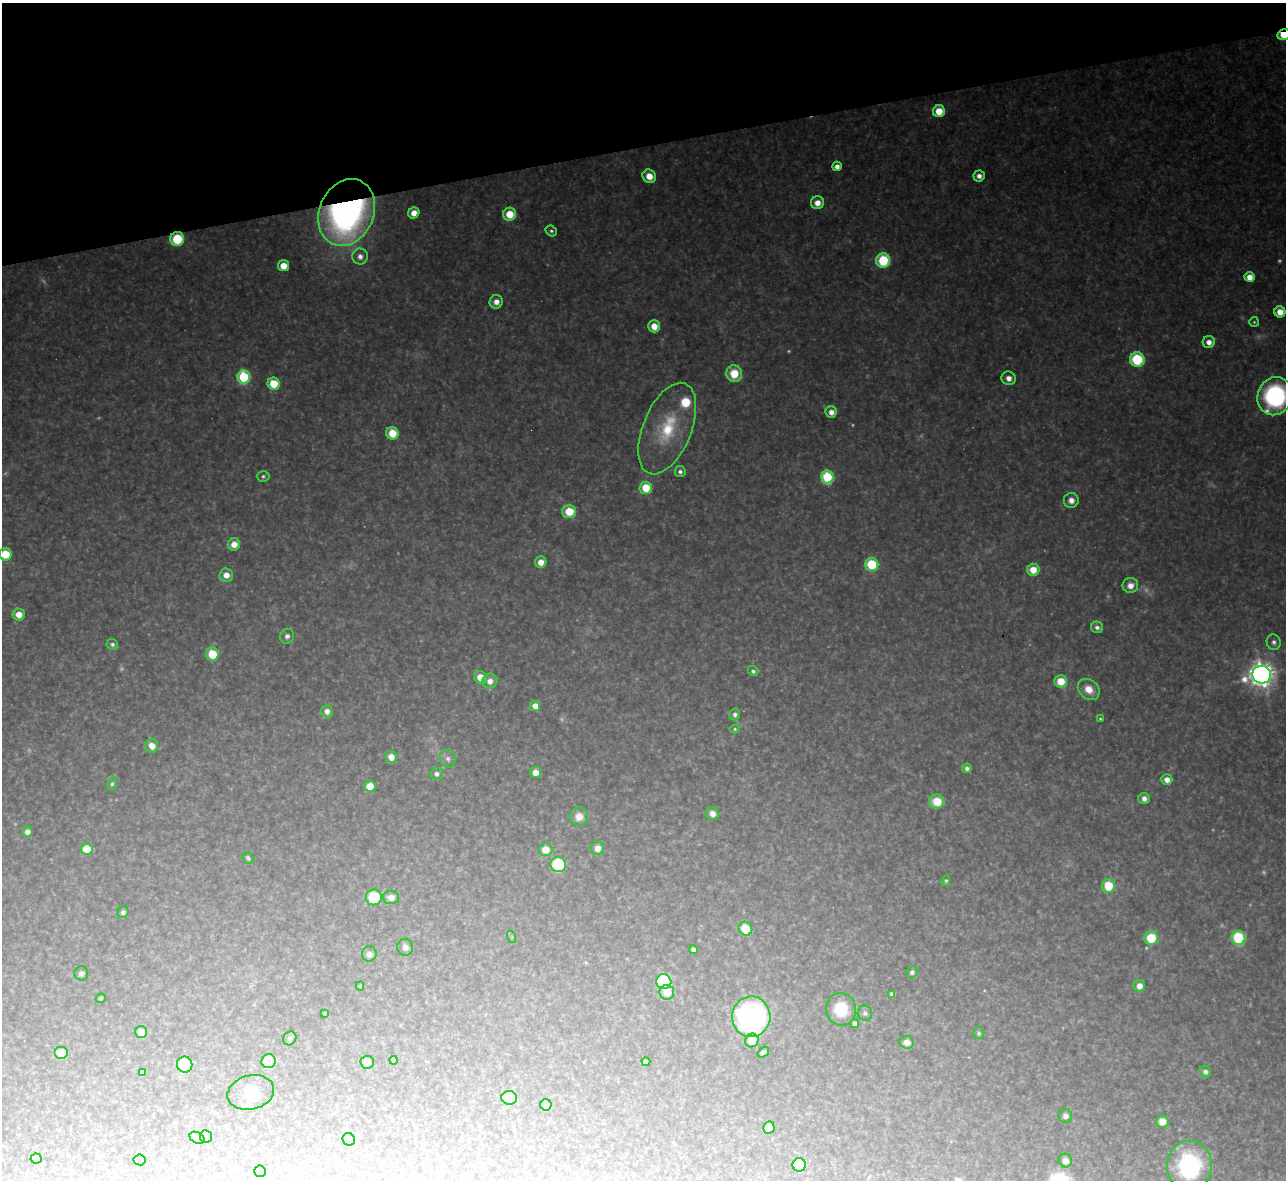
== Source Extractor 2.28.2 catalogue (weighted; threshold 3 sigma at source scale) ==
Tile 3 of 4 x 4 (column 3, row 1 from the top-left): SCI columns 2567-3850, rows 3678-4855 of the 5133 x 5115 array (HDU 1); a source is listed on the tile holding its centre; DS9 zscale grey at full resolution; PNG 1288 x 1182 px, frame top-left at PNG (2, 3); each listed source drawn as its Kron ellipse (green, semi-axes under 4 px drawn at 4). Shown black and unused: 12% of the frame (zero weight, under 3 of 4 exposures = <1% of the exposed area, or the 3 px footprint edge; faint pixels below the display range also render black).
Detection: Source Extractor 2.28.2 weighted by HDU 2 'WHT'; one run over the whole footprint, this tile lists its part. Background 0.325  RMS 0.02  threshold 0.0878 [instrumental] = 3 sigma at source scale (4.5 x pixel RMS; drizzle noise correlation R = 1.50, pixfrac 1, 0.05/0.05 arcsec/px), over >= 5 px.
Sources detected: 148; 15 too faint to see at this stretch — neither listed nor drawn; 1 inside a brighter listed object's ellipse — not listed separately; the other 132 listed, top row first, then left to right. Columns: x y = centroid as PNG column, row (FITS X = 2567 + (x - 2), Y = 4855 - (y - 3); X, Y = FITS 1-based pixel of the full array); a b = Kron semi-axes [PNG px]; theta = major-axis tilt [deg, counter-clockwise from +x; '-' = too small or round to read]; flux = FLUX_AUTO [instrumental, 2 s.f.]
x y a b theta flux
1284 34 7 5 12 67
939 111 6 6 - 43
837 166 5 4 - 16
649 176 7 6 - 30
979 176 6 5 - 13
817 203 6 6 - 22
347 212 34 27 66 1000
414 213 6 5 - 23
510 214 6 6 - 50
551 231 6 5 - 4.5
177 239 7 7 - 100
360 257 8 8 - 12
883 260 7 7 - 150
283 266 5 5 - 32
1249 277 5 5 - 27
496 302 7 6 - 18
1280 312 6 5 - 24
1254 322 5 5 - 3.2
654 326 6 6 - 30
1209 342 6 6 - 17
1137 359 7 7 - 150
734 374 8 8 - 59
244 377 6 6 - 220
1009 378 7 6 - 14
274 384 6 6 - 65
1275 396 19 17 67 360
831 412 5 5 - 15
667 428 48 24 68 150
392 433 6 6 - 53
680 472 5 5 - 7.1
263 476 6 5 - 4.5
827 477 6 6 - 220
646 488 6 6 - 60
1071 500 7 7 - 14
569 511 7 6 - 57
234 544 6 6 - 23
5 554 6 6 - 63
541 562 6 5 - 23
872 564 6 6 - 120
1033 570 6 6 - 34
226 575 7 6 - 19
1130 585 8 7 - 20
19 615 6 6 - 26
1097 627 6 5 - 8.3
287 636 7 7 - 8.8
1274 642 8 7 - 8.2
112 644 6 5 - 5.8
212 654 6 6 - 64
753 671 5 5 - 5.9
1261 675 9 9 - 2300
480 677 6 6 - 30
490 681 7 7 - 17
1061 681 6 6 - 45
1089 689 12 9 -42 30
535 706 5 5 - 24
327 711 6 6 - 15
735 714 6 5 - 6.7
1100 719 3 3 - 2.3
735 729 5 4 - 2.8
152 746 7 6 - 23
391 757 6 5 - 22
448 759 9 7 -60 9.3
967 768 5 4 - 7.2
535 772 5 5 - 18
437 774 6 6 - 8.8
1167 780 5 5 - 17
112 784 7 5 70 4.5
370 786 6 5 - 32
1144 798 6 5 - 12
937 802 7 7 - 53
712 814 7 6 - 16
579 817 9 9 - 23
27 832 5 5 - 12
597 848 6 6 - 19
87 849 6 5 - 54
545 850 7 6 - 27
248 858 6 5 - 4.5
558 864 8 7 - 140
946 881 5 4 - 4
1108 886 7 6 - 68
374 897 8 8 - 100
391 897 8 6 -5 18
123 912 6 5 - 6
745 929 7 6 - 55
512 937 6 4 -72 3
1151 938 7 7 - 71
1238 938 7 7 - 180
405 947 8 8 - 12
693 950 4 4 - 7.5
369 954 7 7 - 15
912 972 6 5 - 6.3
81 973 7 7 - 5.8
664 982 7 7 - 250
360 986 4 4 - 2.7
1139 986 6 6 - 18
667 992 7 7 - 32
892 994 4 4 - 5.2
101 998 5 4 - 3.5
841 1009 16 15 - 67
324 1013 3 3 - 2.1
865 1013 7 7 - 6.5
751 1017 20 19 - 530
855 1023 5 4 - 7.3
141 1032 6 6 - 23
979 1033 6 5 - 4
290 1038 7 6 - 4.6
752 1041 7 6 - 38
907 1042 7 6 - 14
763 1052 6 4 38 5.4
61 1053 7 6 - 38
393 1060 4 4 - 6
269 1061 7 7 - 63
367 1062 6 6 - 16
646 1062 4 4 - 6.3
185 1065 8 7 - 100
142 1072 4 3 - 4.5
1205 1072 6 5 - 7.8
251 1092 24 17 14 34
509 1098 8 6 -6 80
546 1105 5 5 - 22
1065 1116 7 6 - 10
1162 1121 6 6 - 32
769 1128 6 6 - 37
206 1136 6 6 - 33
197 1138 8 5 -29 5.2
349 1139 6 6 - 9.4
36 1159 5 5 - 14
140 1160 6 5 - 7.5
1065 1161 7 6 - 17
799 1165 6 6 - 96
1189 1166 25 22 86 310
260 1171 6 5 - 25
Overlapping masked pixels (flux is a lower limit): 3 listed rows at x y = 1284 34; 347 212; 177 239
Isophote crosses this tile's border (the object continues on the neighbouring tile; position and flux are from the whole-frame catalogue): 4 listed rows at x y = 1284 34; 1275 396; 5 554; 1189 1166